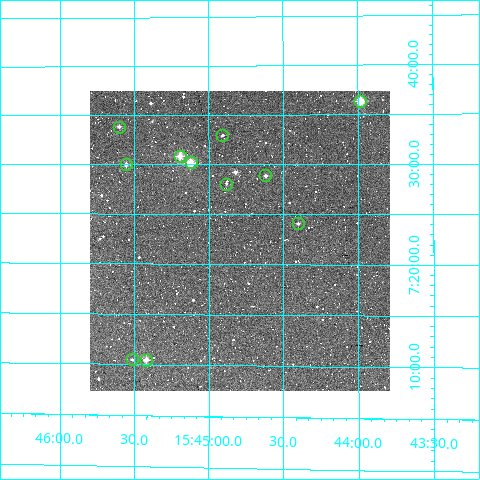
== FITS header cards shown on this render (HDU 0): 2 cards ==
NAXIS1  =                  300
NAXIS2  =                  300

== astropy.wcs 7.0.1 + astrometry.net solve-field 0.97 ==
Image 300 x 300 px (HDU 0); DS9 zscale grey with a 90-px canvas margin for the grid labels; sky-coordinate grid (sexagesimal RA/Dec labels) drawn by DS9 from the SOLVED WCS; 11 Tycho-2 reference stars matched to detected sources circled (green)
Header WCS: RA---TAN/DEC--TAN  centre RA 15:44:48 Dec +07:22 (236.20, +7.37 deg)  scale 6 arcsec/px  FOV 30.0' x 30.0'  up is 0 deg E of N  parity normal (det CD < 0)
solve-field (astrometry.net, Tycho-2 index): VERIFIED the header's WCS against the Tycho-2 star catalogue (verified at 2 index scales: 11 matches each, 0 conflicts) and refined it, rather than solving blind
Solved WCS: RA---TAN-SIP/DEC--TAN-SIP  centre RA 15:44:48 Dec +07:22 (236.20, +7.37 deg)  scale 5.98 arcsec/px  FOV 29.9' x 29.9'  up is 0 deg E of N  parity normal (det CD < 0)
The solver's refit moves the header's centre by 3.5 arcsec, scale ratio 0.9974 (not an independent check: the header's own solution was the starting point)
Tycho-2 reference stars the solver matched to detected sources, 11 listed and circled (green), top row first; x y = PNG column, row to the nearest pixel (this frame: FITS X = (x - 90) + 1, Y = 300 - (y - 91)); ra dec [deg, ICRS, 3 dp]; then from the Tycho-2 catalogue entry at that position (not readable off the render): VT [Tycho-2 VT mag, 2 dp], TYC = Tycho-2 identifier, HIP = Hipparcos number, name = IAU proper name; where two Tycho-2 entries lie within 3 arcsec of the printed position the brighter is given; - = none
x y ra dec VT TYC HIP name
360 101 235.995 +7.605 8.33 930-729-1 77047 -
119 127 236.401 +7.563 11.02 930-666-1 - -
222 135 236.227 +7.549 11.44 930-1167-1 - -
180 156 236.299 +7.514 9.10 930-1202-1 - -
191 162 236.280 +7.503 8.48 930-970-1 - -
126 164 236.389 +7.500 10.36 930-860-1 - -
265 175 236.155 +7.481 10.79 363-13-1 - -
226 184 236.221 +7.466 11.57 363-25-1 - -
298 223 236.100 +7.402 10.98 363-39-1 - -
132 359 236.379 +7.175 11.46 364-816-1 - -
146 360 236.355 +7.175 9.69 364-973-1 - -